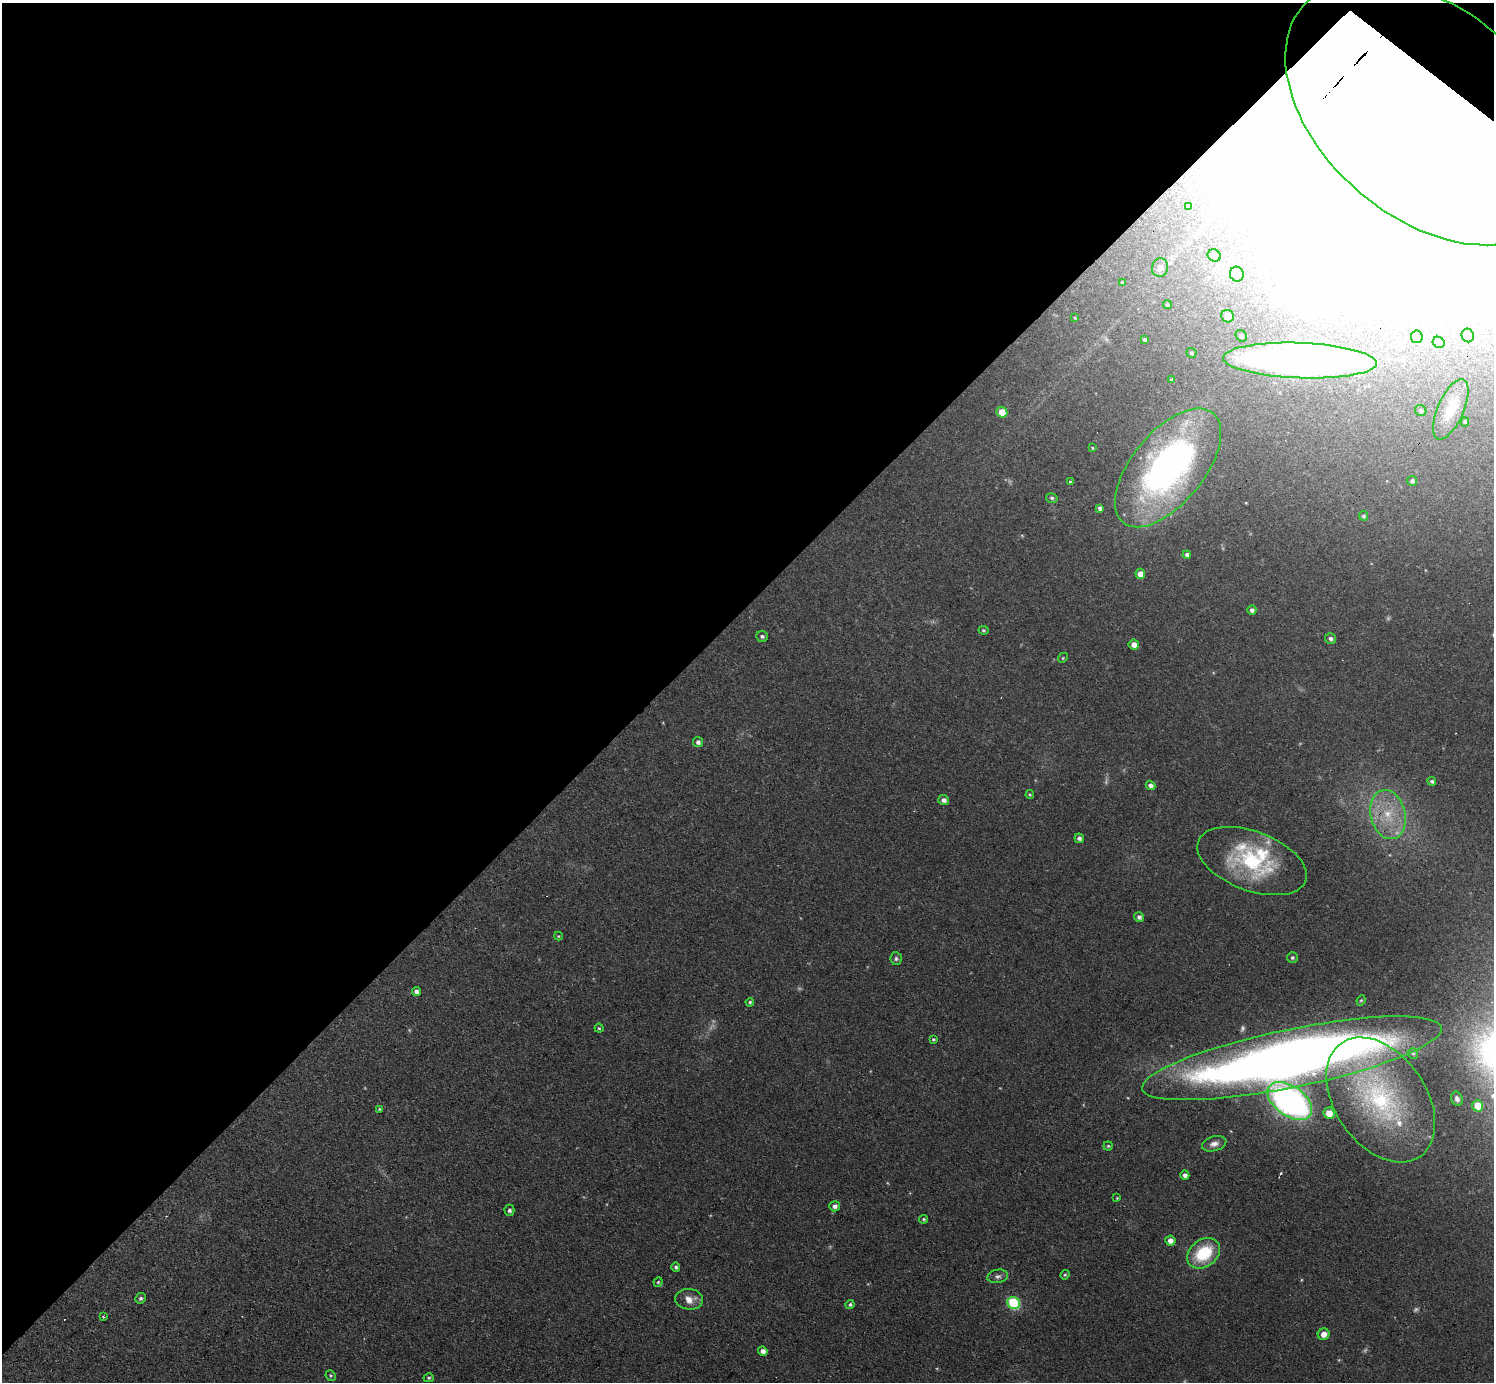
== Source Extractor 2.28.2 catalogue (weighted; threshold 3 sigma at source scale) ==
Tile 2 of 4 x 4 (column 2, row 1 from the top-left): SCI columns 1547-3038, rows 4459-5838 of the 6141 x 6138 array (HDU 1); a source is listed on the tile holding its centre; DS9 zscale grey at full resolution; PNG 1496 x 1384 px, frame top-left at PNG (2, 3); each listed source drawn as its Kron ellipse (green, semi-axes under 4 px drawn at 4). Shown black and unused: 45% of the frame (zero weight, under 3 of 4 exposures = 1% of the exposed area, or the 3 px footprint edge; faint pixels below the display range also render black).
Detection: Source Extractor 2.28.2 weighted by HDU 2 'WHT'; one run over the whole footprint, this tile lists its part. Background 0.116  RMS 0.007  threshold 0.0315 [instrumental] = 3 sigma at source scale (4.5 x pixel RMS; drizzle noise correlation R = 1.50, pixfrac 1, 0.05/0.05 arcsec/px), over >= 5 px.
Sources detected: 112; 10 too faint to see at this stretch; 14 inside a brighter object's white glare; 2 cosmic-ray / hot-pixel residue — neither listed nor drawn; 3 inside a brighter listed object's ellipse — not listed separately; the other 83 listed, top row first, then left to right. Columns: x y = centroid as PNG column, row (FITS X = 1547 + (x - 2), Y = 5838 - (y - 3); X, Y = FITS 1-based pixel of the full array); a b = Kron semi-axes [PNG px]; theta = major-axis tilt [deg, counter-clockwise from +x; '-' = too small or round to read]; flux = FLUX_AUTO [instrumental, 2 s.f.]
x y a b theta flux
1427 113 163 104 -40 10000
1189 206 4 3 - 1.4
1214 256 7 5 -32 1.8
1160 268 9 8 - 3.2
1237 274 7 7 - 2.8
1122 282 4 4 - 0.64
1167 305 4 3 - 0.85
1228 316 6 6 - 6.7
1075 318 4 4 - 0.86
1468 335 7 6 - 2.7
1241 336 6 5 - 1.6
1417 337 6 6 - 1.6
1145 340 4 3 - 1.3
1439 342 6 5 - 1.9
1191 353 5 5 - 1.2
1300 361 77 17 -2 400
1172 379 3 3 - 2.7
1451 409 32 13 66 17
1421 411 6 5 - 1.3
1002 412 5 5 - 10
1465 422 4 4 - 0.98
1092 448 4 3 - 0.64
1168 468 71 36 51 230
1412 481 5 5 - 1.8
1070 482 4 4 - 0.84
1052 498 6 4 -14 1.4
1100 508 4 4 - 2.2
1363 516 5 4 - 1.3
1187 555 4 4 - 2.4
1140 574 5 5 - 5.9
1252 610 4 4 - 2.3
983 630 5 4 - 0.97
762 636 6 5 - 1.8
1330 639 5 5 - 2.3
1134 644 5 5 - 4.9
1063 658 5 4 - 0.92
698 742 5 5 - 2.3
1432 781 4 4 - 1.7
1150 785 5 4 - 3
1030 795 4 4 - 0.82
943 800 5 5 - 2.8
1388 815 25 17 -77 26
1079 838 5 4 - 2.3
1252 861 57 29 -20 74
1139 917 5 5 - 2.2
558 936 4 4 - 0.7
1292 957 5 5 - 1.3
896 959 6 6 - 1.5
416 992 5 4 - 3.1
1361 1000 5 4 - 0.94
750 1002 4 4 - 1
599 1028 4 4 - 0.96
933 1039 4 4 - 0.92
1413 1053 5 5 - 1.2
1292 1058 153 29 12 1000
1457 1099 7 5 -68 2.6
1381 1100 69 45 -55 130
1290 1101 25 15 -35 240
1478 1106 6 5 - 11
379 1109 4 3 - 0.74
1329 1113 6 5 - 9.1
1214 1144 12 7 15 4
1108 1146 4 4 - 0.94
1185 1175 4 4 - 3.1
1117 1198 4 3 - 0.63
835 1206 5 5 - 2.6
509 1210 5 5 - 1.9
924 1219 4 4 - 1
1170 1241 5 5 - 4.6
1204 1253 18 13 38 36
676 1267 4 4 - 1.5
1065 1275 5 4 - 0.93
998 1276 10 6 10 2.6
658 1282 5 4 - 0.86
140 1298 6 5 - 1.5
689 1299 14 10 -5 6.9
1014 1303 6 6 - 65
850 1305 4 4 - 1.5
103 1317 3 2 - 0.71
1324 1334 6 5 - 5.2
763 1351 5 4 - 3.3
331 1376 5 5 - 0.93
429 1378 5 4 - 1
Overlapping masked pixels (flux is a lower limit): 5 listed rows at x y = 1427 113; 1300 361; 1168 468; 1292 1058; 1290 1101
Isophote crosses this tile's border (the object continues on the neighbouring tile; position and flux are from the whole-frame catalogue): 2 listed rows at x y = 1427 113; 1292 1058